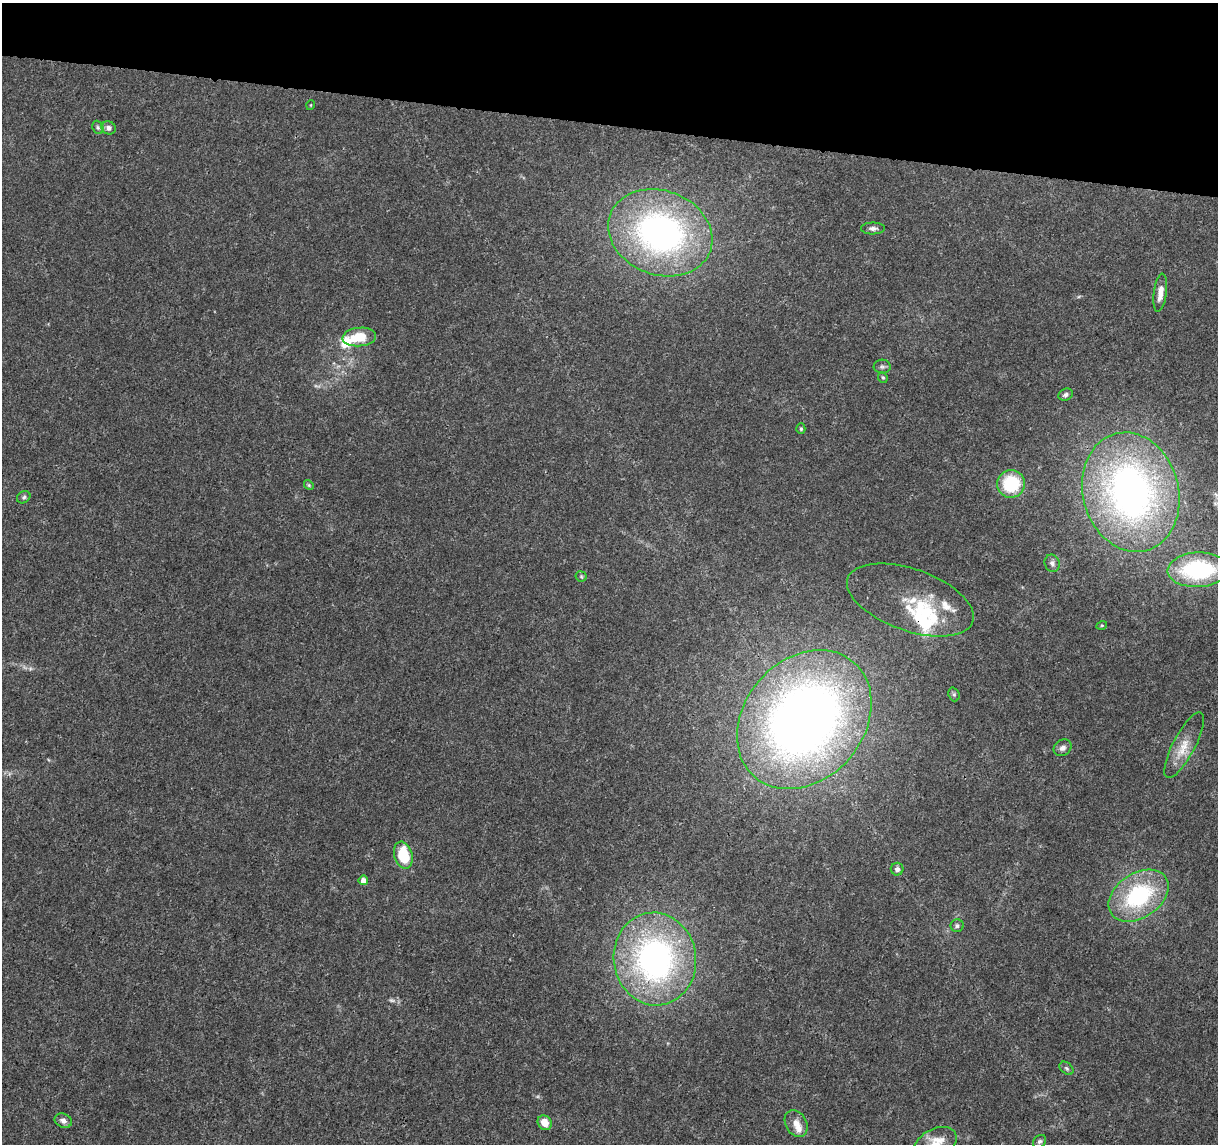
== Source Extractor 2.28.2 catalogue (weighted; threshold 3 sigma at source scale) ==
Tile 2 of 4 x 4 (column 2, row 1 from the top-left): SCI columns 1219-2434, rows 3658-4799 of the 4875 x 5084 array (HDU 1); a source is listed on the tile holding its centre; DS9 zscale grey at full resolution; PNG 1220 x 1146 px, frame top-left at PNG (2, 3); each listed source drawn as its Kron ellipse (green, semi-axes under 4 px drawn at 4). Shown black and unused: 11% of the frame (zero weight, under 3 of 5 exposures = <1% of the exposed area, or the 3 px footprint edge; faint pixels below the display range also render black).
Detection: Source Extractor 2.28.2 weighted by HDU 2 'WHT'; one run over the whole footprint, this tile lists its part. Background 0.007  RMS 0.0012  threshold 0.00538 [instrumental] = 3 sigma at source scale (4.5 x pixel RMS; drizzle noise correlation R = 1.50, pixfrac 1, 0.0396/0.0396 arcsec/px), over >= 5 px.
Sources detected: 45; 2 too faint to see at this stretch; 2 inside a brighter object's white glare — neither listed nor drawn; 5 inside a brighter listed object's ellipse — not listed separately; the other 36 listed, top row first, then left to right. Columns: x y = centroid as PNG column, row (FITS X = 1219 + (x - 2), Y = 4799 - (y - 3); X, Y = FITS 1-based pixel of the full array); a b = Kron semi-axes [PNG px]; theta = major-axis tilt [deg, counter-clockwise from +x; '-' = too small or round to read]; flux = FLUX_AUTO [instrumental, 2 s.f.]
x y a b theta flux
311 105 5 3 - 0.09
98 127 7 5 -68 0.23
109 128 7 6 - 0.57
873 228 12 6 0 0.45
660 233 53 42 -21 38
1160 293 19 6 82 1.1
359 337 17 9 5 3.1
882 367 8 7 - 0.31
883 377 6 4 -67 0.18
1066 395 7 5 23 0.33
801 429 5 4 - 0.18
1011 484 14 14 - 6.3
309 485 5 4 - 0.15
1131 492 60 48 -75 54
24 497 7 5 33 0.25
1052 563 9 7 -69 0.48
1198 570 30 17 2 15
581 576 5 5 - 0.2
910 600 66 31 -19 6.9
1102 625 5 3 - 0.13
954 694 7 5 -69 0.22
804 720 76 60 49 110
1184 745 36 11 62 2.3
1063 748 9 8 - 0.5
403 855 14 9 -73 4.8
897 869 6 6 - 0.38
363 880 5 4 - 0.81
1139 896 33 22 34 13
957 926 6 6 - 0.29
655 959 46 41 -82 37
1067 1068 8 5 -42 0.24
63 1121 9 6 -24 0.51
545 1123 8 6 -49 1.4
796 1123 14 10 -60 1.2
1040 1141 7 5 44 0.28
935 1144 23 15 29 2.7
Isophote crosses this tile's border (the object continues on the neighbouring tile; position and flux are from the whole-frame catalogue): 1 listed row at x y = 935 1144